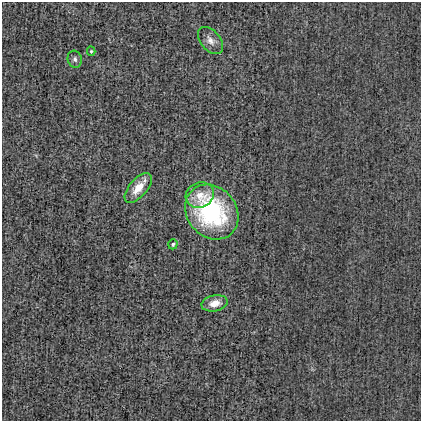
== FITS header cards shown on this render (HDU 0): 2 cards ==
NAXIS1  =                  419
NAXIS2  =                  419

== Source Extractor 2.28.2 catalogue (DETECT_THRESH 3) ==
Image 419 x 419 px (HDU 0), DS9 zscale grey, 1 PNG px = 1 image px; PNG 423 x 423 px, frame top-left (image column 1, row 419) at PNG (2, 2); each listed source drawn as its Kron ellipse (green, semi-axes under 4 px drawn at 4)
Background -1.92e-04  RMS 0.021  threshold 0.0625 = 3 sigma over >= 5 px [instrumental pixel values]
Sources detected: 8; all 8 listed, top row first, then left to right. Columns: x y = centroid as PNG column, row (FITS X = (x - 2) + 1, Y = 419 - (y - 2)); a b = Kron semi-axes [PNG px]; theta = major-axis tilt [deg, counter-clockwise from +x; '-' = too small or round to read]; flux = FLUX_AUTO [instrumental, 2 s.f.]
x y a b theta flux
210 40 16 9 -51 10
91 51 4 4 - 1.7
75 59 8 7 - 4.2
138 188 18 9 49 23
200 195 14 12 27 19
212 212 29 24 -50 180
173 244 5 4 - 2.8
215 303 13 8 11 15